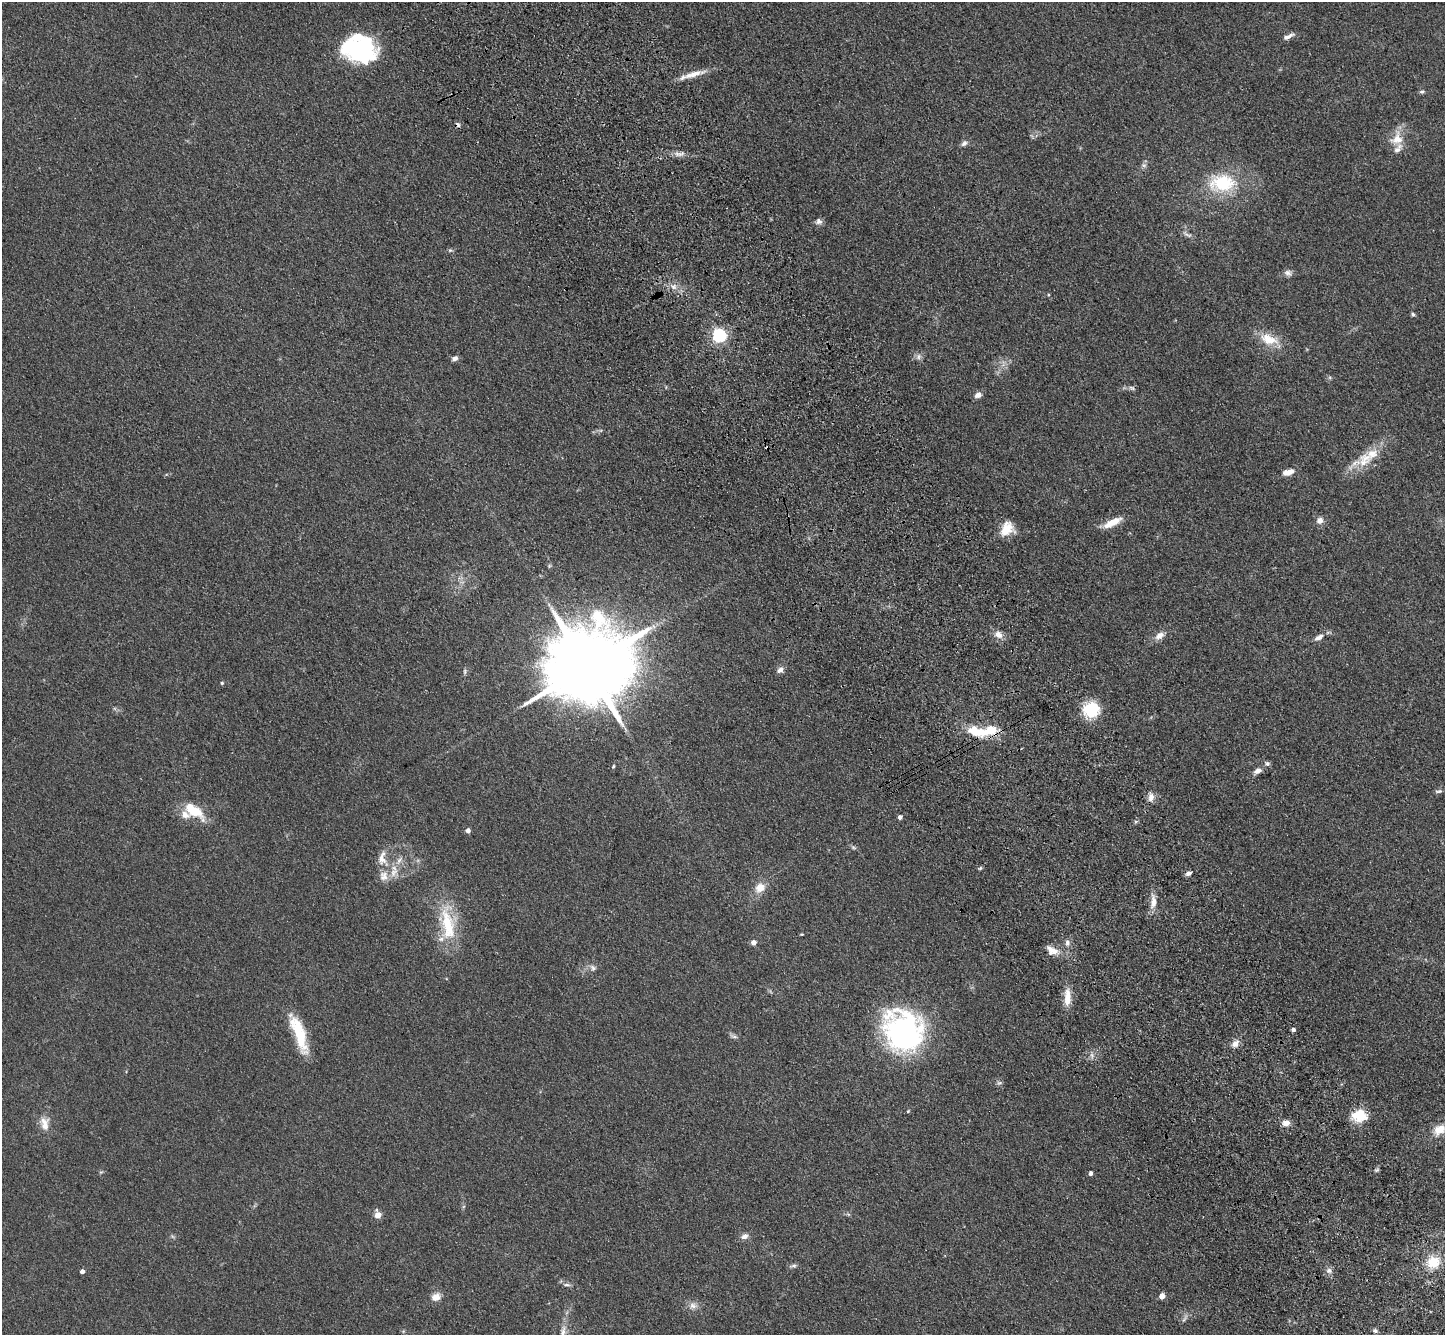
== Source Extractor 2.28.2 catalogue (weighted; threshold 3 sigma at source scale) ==
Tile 6 of 4 x 4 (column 2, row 2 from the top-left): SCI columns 1548-2990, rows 3028-4360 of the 5980 x 5920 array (HDU 1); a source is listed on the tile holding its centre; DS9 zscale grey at full resolution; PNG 1447 x 1337 px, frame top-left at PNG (2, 2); no overlay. Shown black and unused: <1% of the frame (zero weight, under 3 of 4 exposures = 6% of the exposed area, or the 3 px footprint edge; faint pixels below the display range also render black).
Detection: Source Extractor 2.28.2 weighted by HDU 2 'WHT'; one run over the whole footprint, this tile lists its part. Background 0.0609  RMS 0.0079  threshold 0.0357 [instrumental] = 3 sigma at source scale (4.5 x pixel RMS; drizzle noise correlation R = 1.50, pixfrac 1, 0.05/0.05 arcsec/px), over >= 5 px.
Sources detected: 100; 2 inside a brighter object's white glare — not listed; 9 inside a brighter listed object's ellipse — not listed separately; the other 89 listed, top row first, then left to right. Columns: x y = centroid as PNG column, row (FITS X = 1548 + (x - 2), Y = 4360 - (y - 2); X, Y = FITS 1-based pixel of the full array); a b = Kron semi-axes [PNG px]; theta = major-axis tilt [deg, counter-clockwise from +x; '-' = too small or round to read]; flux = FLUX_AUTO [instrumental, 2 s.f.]
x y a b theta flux
1288 36 15 5 26 3.7
357 51 42 24 -16 75
693 74 33 7 16 11
1422 92 8 4 4 1.5
458 125 8 5 -51 1.7
1397 139 21 16 64 14
964 143 9 6 39 2.7
679 154 16 6 9 4.3
1144 165 8 6 -20 1.9
1222 183 25 16 0 48
819 221 9 8 - 2.9
1187 234 16 5 -32 2.9
450 250 6 5 - 1.3
1288 273 11 8 -13 3.2
673 287 10 8 -24 4.7
1413 314 6 5 - 1.4
719 335 6 6 - 180
1269 339 28 14 -19 17
918 357 9 8 - 3
455 358 8 6 25 3
1132 388 9 5 -21 2
978 395 9 7 26 3.9
767 448 3 2 - 1
1372 454 25 15 24 17
1288 472 14 7 16 6.5
1320 520 9 8 - 4.5
1112 522 25 8 27 11
1007 529 18 15 49 13
549 566 6 4 72 0.97
653 626 7 4 -71 1.8
998 635 11 9 -26 5.9
1160 636 12 8 35 5.8
1319 637 14 7 31 4.5
587 666 23 18 30 13000
780 670 8 6 41 3.6
465 671 8 5 85 1.6
222 683 4 4 - 1.1
1091 709 15 14 - 34
976 731 29 11 -13 25
1267 763 8 6 -26 1.9
613 766 5 4 - 0.92
1258 771 9 6 27 4.5
1439 791 10 4 9 1.8
1151 797 12 7 83 5
194 810 27 12 -36 23
900 817 4 4 - 2.7
468 830 4 4 - 3.8
853 847 8 3 -19 1.5
382 859 24 13 -81 12
399 860 14 5 58 4.5
980 868 6 4 44 1
1188 873 8 5 21 2.5
760 888 15 12 42 9.7
1153 902 20 8 85 7.4
447 924 53 17 -83 41
802 934 4 3 - 0.74
753 942 5 4 - 5.3
1067 943 9 6 -74 3
1052 950 17 10 -29 7.7
593 968 9 8 - 3
1067 998 25 8 88 10
1293 1029 4 4 - 2.4
903 1032 41 36 -61 190
299 1033 45 12 -70 33
733 1036 12 4 -16 2.1
1235 1043 11 8 45 5.1
999 1083 8 6 12 1.7
908 1111 5 4 - 0.83
1359 1115 16 12 0 22
1286 1123 8 7 - 5.7
44 1124 20 12 -80 9.2
1440 1129 17 11 33 12
1377 1170 6 5 - 1.3
1090 1173 4 4 - 2.7
848 1214 7 4 -18 1.2
378 1215 7 6 - 7.2
172 1236 6 4 -71 1.2
744 1236 9 7 25 3.9
1433 1262 18 16 24 20
793 1266 11 5 8 2
82 1271 4 4 - 3.2
1329 1271 9 7 -17 3.3
566 1285 12 4 -3 2.2
1162 1296 5 4 - 8.3
436 1297 13 11 20 6.1
693 1305 12 9 -25 5
1184 1319 14 4 55 2.3
1375 1331 7 6 - 1.8
563 1334 29 7 87 9
Overlapping masked pixels (flux is a lower limit): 3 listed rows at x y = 458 125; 767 448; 976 731
Isophote crosses this tile's border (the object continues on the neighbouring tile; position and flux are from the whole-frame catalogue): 2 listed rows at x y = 1440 1129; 563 1334